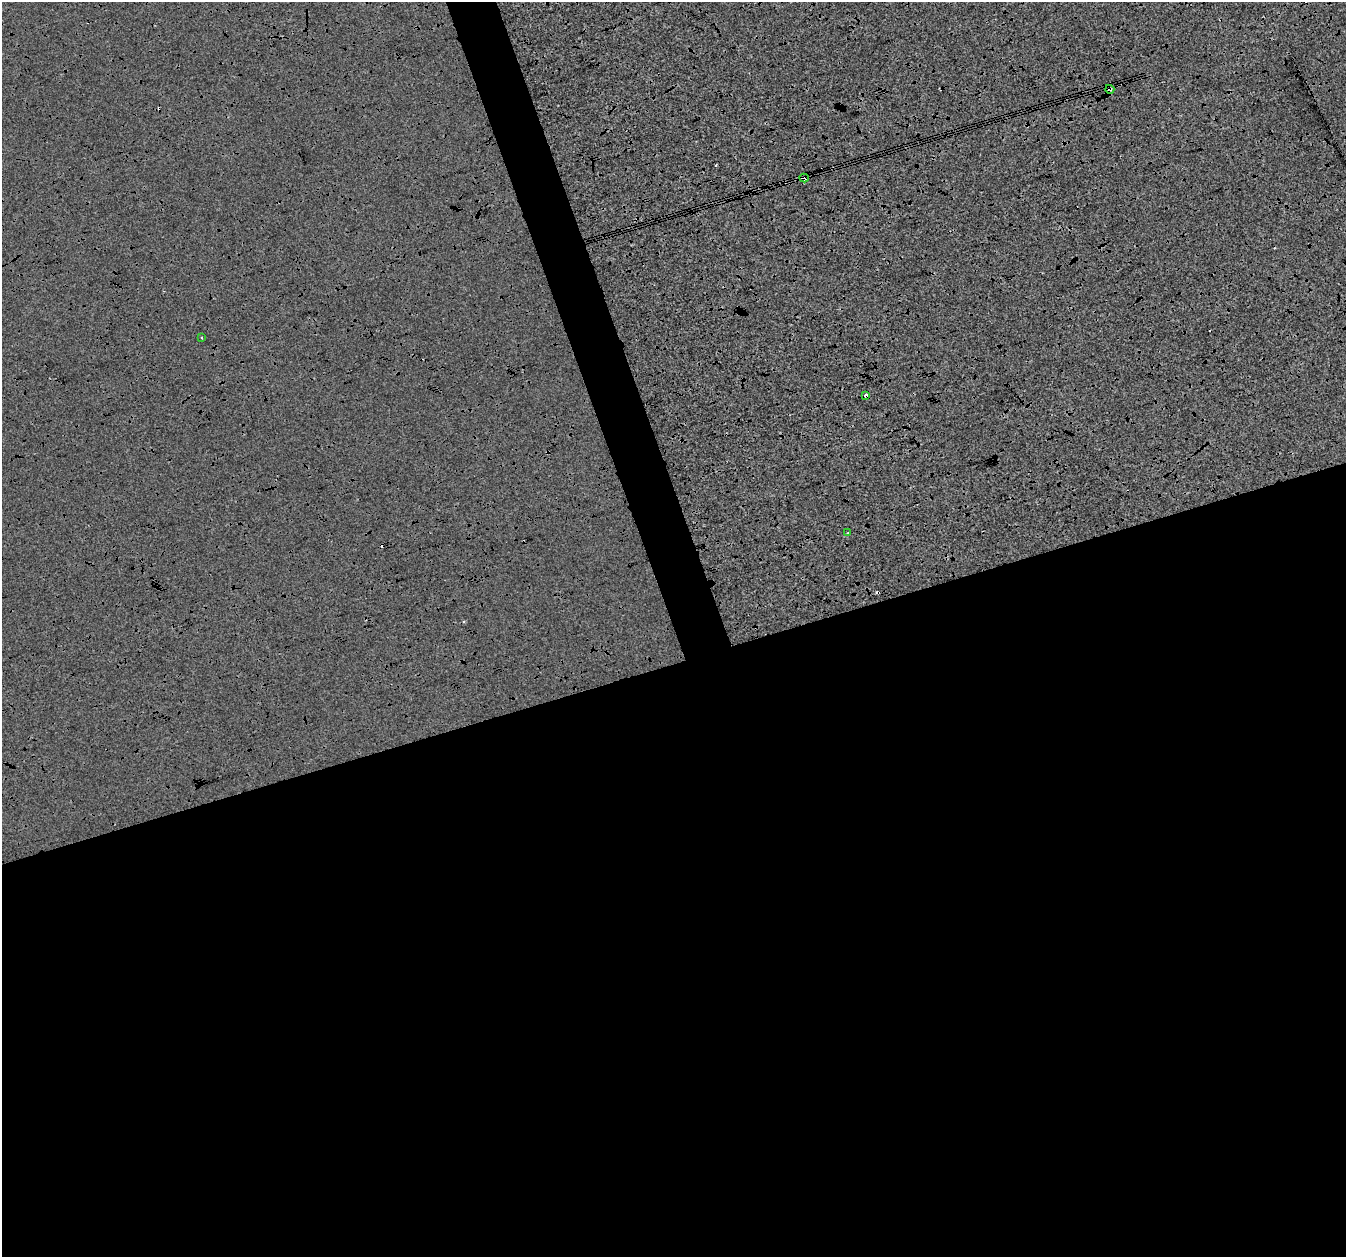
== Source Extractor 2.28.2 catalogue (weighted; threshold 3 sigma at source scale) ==
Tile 15 of 4 x 4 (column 3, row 4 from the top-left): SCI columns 2690-4033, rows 67-1321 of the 5382 x 5205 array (HDU 1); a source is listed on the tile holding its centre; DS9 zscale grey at full resolution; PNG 1348 x 1259 px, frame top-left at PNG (2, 2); each listed source drawn as its Kron ellipse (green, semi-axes under 4 px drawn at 4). Shown black and unused: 50% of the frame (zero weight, under 3 of 4 exposures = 2% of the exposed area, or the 3 px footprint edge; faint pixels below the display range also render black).
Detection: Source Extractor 2.28.2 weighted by HDU 2 'WHT'; one run over the whole footprint, this tile lists its part. Background -1.94e-04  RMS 0.0065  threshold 0.029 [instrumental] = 3 sigma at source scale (4.5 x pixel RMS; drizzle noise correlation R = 1.50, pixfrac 1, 0.0396/0.0396 arcsec/px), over >= 5 px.
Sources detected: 8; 3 cosmic-ray / hot-pixel residue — neither listed nor drawn; the other 5 listed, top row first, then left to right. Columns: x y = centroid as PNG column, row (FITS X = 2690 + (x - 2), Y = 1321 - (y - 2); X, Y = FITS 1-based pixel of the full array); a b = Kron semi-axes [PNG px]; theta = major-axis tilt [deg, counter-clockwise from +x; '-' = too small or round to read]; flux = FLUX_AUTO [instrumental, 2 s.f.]
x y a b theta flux
1110 89 4 3 - 1.9
804 178 4 3 - 14
202 338 2 2 - 0.44
866 395 4 3 - 5.4
848 533 4 3 - 0.74
Overlapping masked pixels (flux is a lower limit): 3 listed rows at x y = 1110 89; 804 178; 866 395